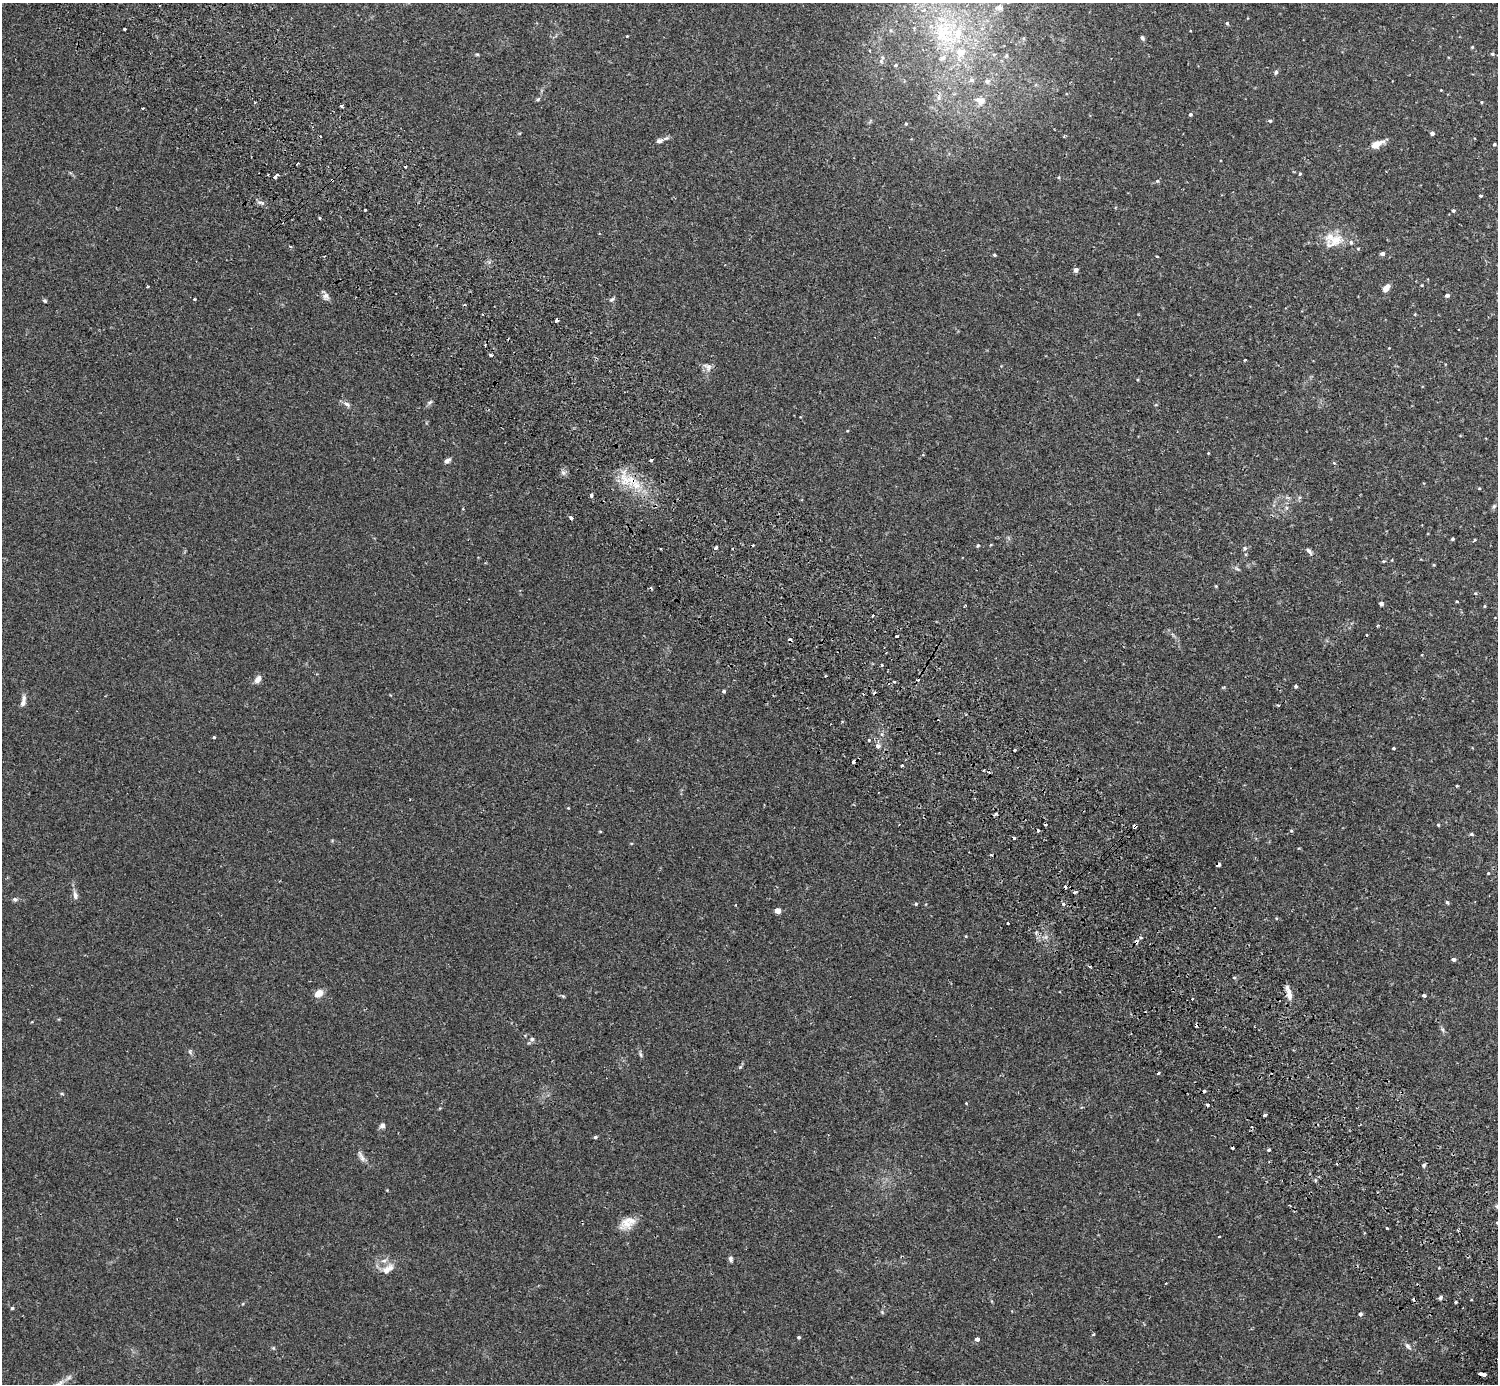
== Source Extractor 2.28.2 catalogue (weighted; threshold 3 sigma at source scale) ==
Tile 6 of 4 x 4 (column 2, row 2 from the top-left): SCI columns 1541-3036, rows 2964-4345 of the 6071 x 6068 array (HDU 1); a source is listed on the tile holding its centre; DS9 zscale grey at full resolution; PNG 1500 x 1386 px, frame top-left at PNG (2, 3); no overlay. Shown black and unused: <1% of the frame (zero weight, under 2 of 3 exposures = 3% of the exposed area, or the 3 px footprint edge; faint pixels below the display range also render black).
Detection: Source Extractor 2.28.2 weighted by HDU 2 'WHT'; one run over the whole footprint, this tile lists its part. Background 0.0574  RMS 0.0053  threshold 0.0239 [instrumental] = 3 sigma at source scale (4.5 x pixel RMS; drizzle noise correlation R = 1.50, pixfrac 1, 0.05/0.05 arcsec/px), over >= 5 px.
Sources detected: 191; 25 cosmic-ray / hot-pixel residue — not listed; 7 inside a brighter listed object's ellipse — not listed separately; the other 159 listed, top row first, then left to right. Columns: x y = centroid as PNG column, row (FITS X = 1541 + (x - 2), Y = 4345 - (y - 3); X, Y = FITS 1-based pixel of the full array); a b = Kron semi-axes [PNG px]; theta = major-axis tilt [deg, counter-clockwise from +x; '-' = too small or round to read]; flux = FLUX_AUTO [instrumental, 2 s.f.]
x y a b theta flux
999 8 11 10 - 3.1
1227 23 5 4 - 0.78
125 29 3 3 - 1.1
944 33 48 39 -61 65
627 36 3 3 - 0.38
1142 38 6 4 -67 1.1
1472 47 4 3 - 0.5
477 54 6 4 -1 0.53
994 54 6 4 19 0.64
1492 54 5 4 - 0.76
1006 56 6 4 19 0.64
881 61 8 5 62 1.3
895 65 5 5 - 0.84
1276 72 6 5 - 0.87
971 80 8 6 1 1.6
987 81 8 7 - 1.9
1441 90 3 3 - 0.39
938 98 9 4 71 1.4
981 101 14 11 -12 4.9
1481 102 4 3 - 0.42
341 106 4 2 - 0.94
143 108 3 2 - 0.4
1190 114 4 4 - 0.88
1270 121 5 4 - 0.76
906 124 4 3 - 0.65
1432 133 4 4 - 1.5
659 141 9 6 13 1.8
1376 144 13 7 25 5.9
1494 144 3 3 - 0.68
1300 174 4 3 - 0.53
275 176 6 3 39 5
1059 177 5 3 - 0.5
332 180 3 3 - 0.81
1157 181 6 5 - 0.79
1481 196 3 2 - 0.63
262 203 8 4 -10 1.7
365 210 2 2 - 0.38
1453 210 5 4 - 0.82
320 218 3 3 - 0.83
1336 240 25 16 25 9.7
290 246 4 3 - 0.57
1382 254 4 3 - 1.7
994 255 5 4 - 0.55
1157 256 4 3 - 0.34
1076 270 4 4 - 2.4
1422 285 3 3 - 0.41
147 287 3 3 - 0.95
1386 288 9 6 51 3.4
1447 295 4 4 - 1.4
325 296 13 7 -62 2.1
195 299 3 3 - 0.9
612 299 7 5 36 1
45 301 6 4 -2 0.65
464 305 3 2 - 0.58
556 320 4 3 - 4.6
491 355 3 3 - 1.4
1245 360 3 2 - 0.58
708 367 14 9 -49 2.7
430 402 8 5 32 1.1
347 404 9 6 -28 1.7
1208 453 3 3 - 0.35
447 461 8 5 38 1.6
1334 463 4 3 - 0.52
563 472 7 4 -2 1.2
632 480 42 16 -5 16
1479 488 4 3 - 0.44
591 495 6 4 -89 1
1494 506 7 4 53 0.86
463 509 3 3 - 0.44
571 518 3 3 - 4.6
1452 539 3 3 - 0.75
1474 540 3 3 - 1
991 545 4 3 - 0.42
978 546 5 4 - 0.66
716 548 4 3 - 1.9
1245 548 6 6 - 1
1309 551 11 5 -53 1.3
1383 561 5 4 - 0.57
1434 565 4 3 - 0.53
1237 569 7 4 -36 0.86
1216 586 4 4 - 0.5
1475 593 4 4 - 0.54
1457 601 4 3 - 0.39
1381 604 4 4 - 1.3
1485 606 5 3 - 0.46
1377 625 3 3 - 0.78
897 636 3 3 - 1.6
882 665 3 3 - 1
825 676 3 3 - 0.53
258 679 9 6 53 3
894 682 3 3 - 0.56
1296 686 4 4 - 0.77
724 691 4 4 - 0.92
23 703 8 6 58 1.9
1278 705 3 3 - 0.68
214 737 3 3 - 0.61
869 740 3 3 - 0.56
877 746 4 3 - 5
1394 748 3 3 - 0.58
1014 750 3 2 - 0.8
853 762 4 3 - 1.8
902 766 3 3 - 2
983 770 2 2 - 0.55
1457 786 3 2 - 0.58
568 808 4 3 - 0.44
996 814 3 3 - 2.4
1438 825 4 3 - 0.53
1134 826 4 3 - 13
1291 831 5 4 - 0.58
1471 834 5 4 - 0.75
1219 865 4 3 - 1.2
1488 873 4 3 - 0.43
1075 892 4 3 - 1.5
75 895 10 6 -80 2.2
15 899 6 5 - 1.2
1447 902 5 4 - 0.84
916 904 5 4 - 0.62
1063 904 5 4 - 1.1
735 905 4 2 - 0.38
778 911 4 4 - 6.1
1008 923 3 3 - 0.97
966 936 4 3 - 0.42
1454 959 4 3 - 1.4
1090 966 3 3 - 1
1234 978 5 3 - 0.51
319 994 11 8 40 4
1289 995 18 6 -79 4.3
1424 995 4 4 - 0.92
563 996 6 4 -44 0.57
1442 1029 8 4 -59 1
532 1039 5 5 - 1
190 1052 7 5 -70 1
640 1055 8 3 -71 0.92
1158 1073 3 2 - 0.71
62 1094 5 3 - 0.51
966 1103 4 3 - 0.36
1265 1115 4 3 - 1.4
382 1125 7 6 - 1.6
1251 1126 3 2 - 0.88
595 1137 4 3 - 0.85
1269 1150 3 3 - 1.4
361 1156 19 6 -60 2.5
1424 1165 5 5 - 0.91
627 1223 19 14 24 6.8
1387 1228 3 2 - 0.4
1458 1230 3 2 - 0.55
731 1259 8 5 -78 1.2
388 1269 18 9 37 4.8
1440 1298 5 5 - 1
1456 1302 3 3 - 0.62
12 1308 4 4 - 0.67
882 1312 5 4 - 0.63
1360 1314 4 4 - 1.1
1093 1334 3 3 - 1.1
799 1337 4 4 - 0.79
977 1339 4 4 - 2.3
1408 1346 10 6 -52 1.6
273 1348 5 5 - 0.62
1482 1374 7 3 -11 6.4
Overlapping masked pixels (flux is a lower limit): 6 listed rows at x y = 332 180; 556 320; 632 480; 1134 826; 1219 865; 1482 1374